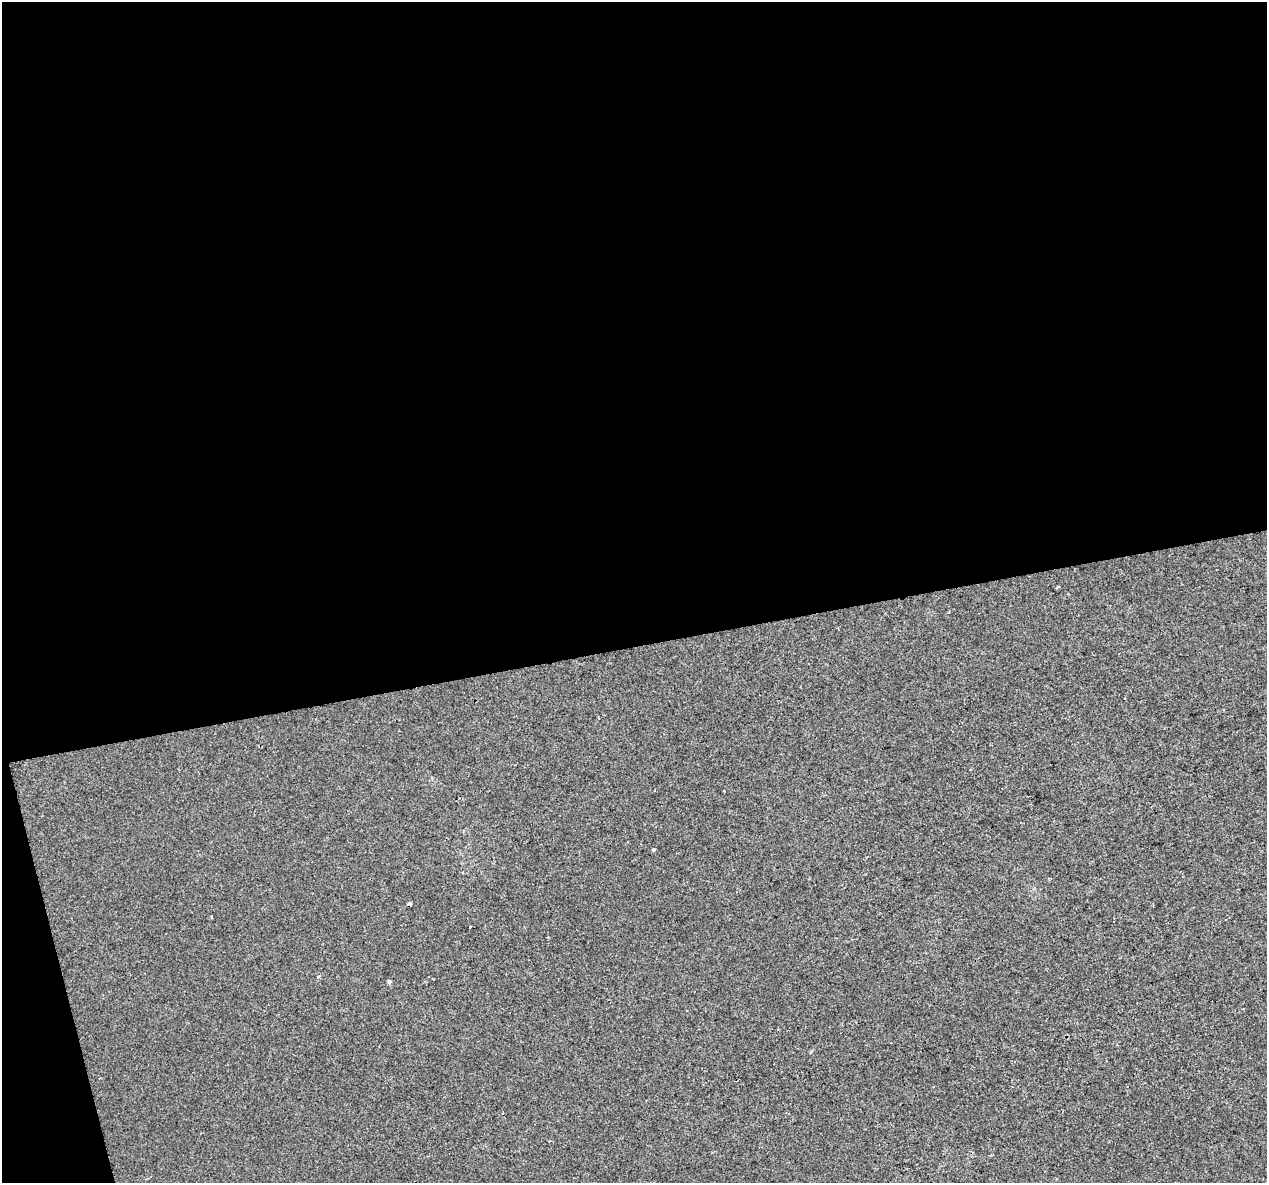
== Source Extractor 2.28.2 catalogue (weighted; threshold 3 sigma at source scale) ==
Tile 1 of 4 x 4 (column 1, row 1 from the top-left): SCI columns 1-1265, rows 3631-4811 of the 5060 x 4850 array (HDU 1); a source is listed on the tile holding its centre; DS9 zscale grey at full resolution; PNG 1269 x 1185 px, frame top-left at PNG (2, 2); no overlay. Shown black and unused: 56% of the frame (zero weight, under 2 of 3 exposures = <1% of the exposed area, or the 3 px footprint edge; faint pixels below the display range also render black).
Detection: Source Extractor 2.28.2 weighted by HDU 2 'WHT'; one run over the whole footprint, this tile lists its part. Background 0.00547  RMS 0.0046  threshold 0.0208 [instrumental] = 3 sigma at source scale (4.5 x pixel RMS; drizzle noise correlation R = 1.50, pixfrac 1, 0.0396/0.0396 arcsec/px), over >= 5 px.
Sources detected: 5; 1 cosmic-ray / hot-pixel residue — not listed; the other 4 listed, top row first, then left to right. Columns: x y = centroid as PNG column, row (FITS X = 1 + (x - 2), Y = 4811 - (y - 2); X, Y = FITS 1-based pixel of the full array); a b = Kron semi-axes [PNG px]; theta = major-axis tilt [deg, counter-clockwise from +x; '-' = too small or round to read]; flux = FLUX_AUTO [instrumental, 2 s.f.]
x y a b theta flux
653 850 4 4 - 0.55
212 917 3 2 - 0.4
470 927 3 3 - 0.92
389 982 6 4 -73 0.86